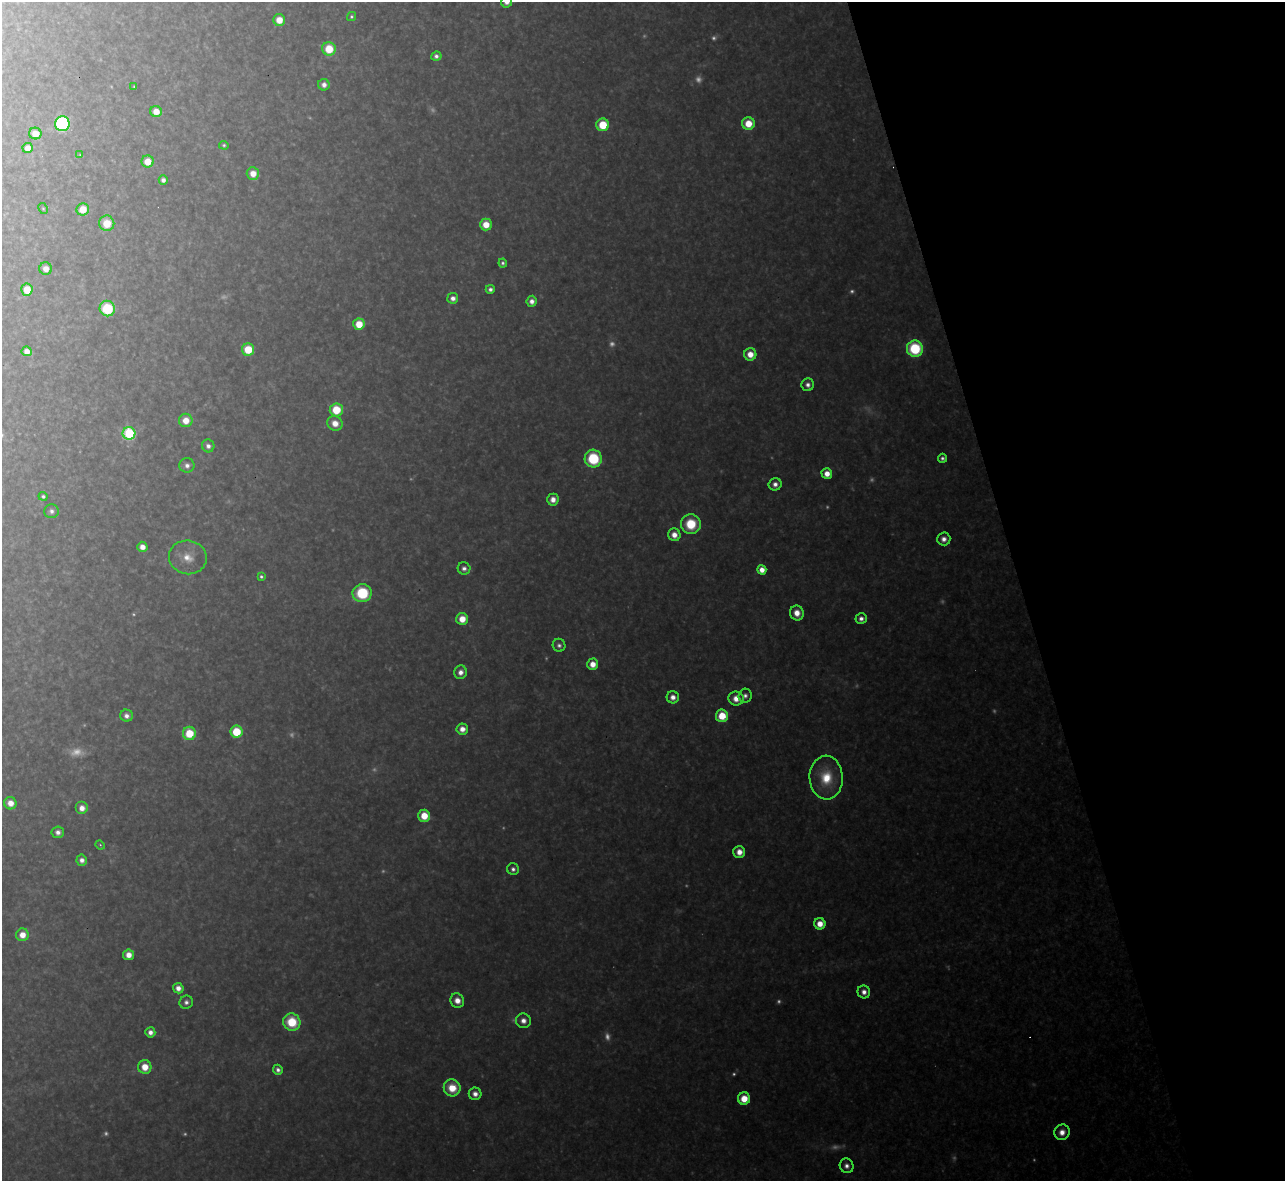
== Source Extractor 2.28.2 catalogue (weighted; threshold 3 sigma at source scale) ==
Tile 12 of 4 x 4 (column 4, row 3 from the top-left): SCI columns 3851-5133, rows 1320-2498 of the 5133 x 5115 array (HDU 1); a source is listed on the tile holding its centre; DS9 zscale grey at full resolution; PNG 1287 x 1183 px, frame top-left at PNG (2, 2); each listed source drawn as its Kron ellipse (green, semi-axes under 4 px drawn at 4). Shown black and unused: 21% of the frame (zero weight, under 3 of 4 exposures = <1% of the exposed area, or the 3 px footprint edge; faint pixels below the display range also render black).
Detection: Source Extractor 2.28.2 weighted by HDU 2 'WHT'; one run over the whole footprint, this tile lists its part. Background 0.317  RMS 0.019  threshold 0.0876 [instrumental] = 3 sigma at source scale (4.5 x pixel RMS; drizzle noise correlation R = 1.50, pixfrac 1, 0.05/0.05 arcsec/px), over >= 5 px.
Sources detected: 135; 36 too faint to see at this stretch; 2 cosmic-ray / hot-pixel residue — neither listed nor drawn; the other 97 listed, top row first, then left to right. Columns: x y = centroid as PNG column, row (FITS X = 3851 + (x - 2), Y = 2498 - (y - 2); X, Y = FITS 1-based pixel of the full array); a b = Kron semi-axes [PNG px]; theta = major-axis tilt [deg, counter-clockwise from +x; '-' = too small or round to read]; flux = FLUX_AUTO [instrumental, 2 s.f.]
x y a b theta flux
507 2 6 5 - 16
351 16 5 4 - 4.4
279 20 6 6 - 32
329 49 7 6 - 68
436 56 5 4 - 8.6
324 85 6 5 - 13
134 87 3 2 - 2.2
156 111 6 5 - 29
748 123 6 6 - 49
62 124 7 7 - 330
603 125 6 6 - 73
35 134 6 6 - 35
224 145 5 4 - 3.9
28 148 5 5 - 20
80 155 3 3 - 2
148 162 6 6 - 35
253 174 6 6 - 27
163 180 5 4 - 10
43 209 6 4 -63 2.5
83 209 6 6 - 39
107 223 8 7 - 47
486 224 6 6 - 37
503 263 4 4 - 5.5
46 269 6 6 - 20
490 289 4 4 - 8.4
27 290 6 5 - 41
453 298 5 5 - 15
532 301 5 5 - 15
107 308 8 7 - 130
359 324 6 5 - 51
915 349 8 8 - 160
248 350 6 6 - 64
27 351 5 5 - 19
750 354 6 6 - 32
808 385 6 6 - 11
336 410 6 6 - 71
186 420 7 6 - 31
335 423 8 7 - 28
129 433 6 6 - 250
208 446 6 6 - 11
942 458 4 4 - 6.6
593 459 9 8 - 120
187 465 7 7 - 13
827 474 5 5 - 26
775 484 6 6 - 13
43 496 4 4 - 5.1
553 500 6 5 - 19
51 511 7 7 - 9.2
691 524 10 10 - 87
674 535 6 6 - 23
944 539 6 6 - 14
142 547 5 5 - 18
188 557 19 17 -12 44
464 568 6 6 - 10
762 570 5 4 - 26
261 577 4 3 - 4.9
362 593 9 9 - 120
797 613 7 6 - 26
861 618 5 5 - 11
462 619 6 6 - 37
559 645 6 6 - 7.6
593 664 6 5 - 28
460 672 7 6 - 15
745 696 7 6 - 9.3
673 697 6 6 - 18
736 699 7 7 - 27
127 716 6 6 - 12
722 716 6 6 - 63
462 729 6 5 - 21
236 732 6 6 - 92
189 733 6 6 - 74
826 778 22 16 -87 80
10 803 6 6 - 26
82 808 6 6 - 20
424 816 6 6 - 50
58 832 6 6 - 12
100 845 4 4 - 3.3
739 852 6 6 - 24
82 860 5 5 - 13
513 869 6 6 - 8.5
820 924 6 5 - 31
22 935 6 6 - 29
129 955 5 5 - 23
178 988 5 5 - 17
864 992 6 6 - 15
457 1001 7 6 - 25
186 1002 7 6 - 9.2
523 1021 7 7 - 16
292 1022 9 8 - 87
150 1032 5 5 - 13
145 1067 7 6 - 39
278 1070 5 4 - 8.6
452 1088 8 8 - 57
475 1094 6 6 - 15
744 1099 6 6 - 45
1062 1132 8 7 - 22
847 1166 7 6 - 12
Isophote crosses this tile's border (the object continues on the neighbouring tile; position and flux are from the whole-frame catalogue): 1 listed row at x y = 507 2